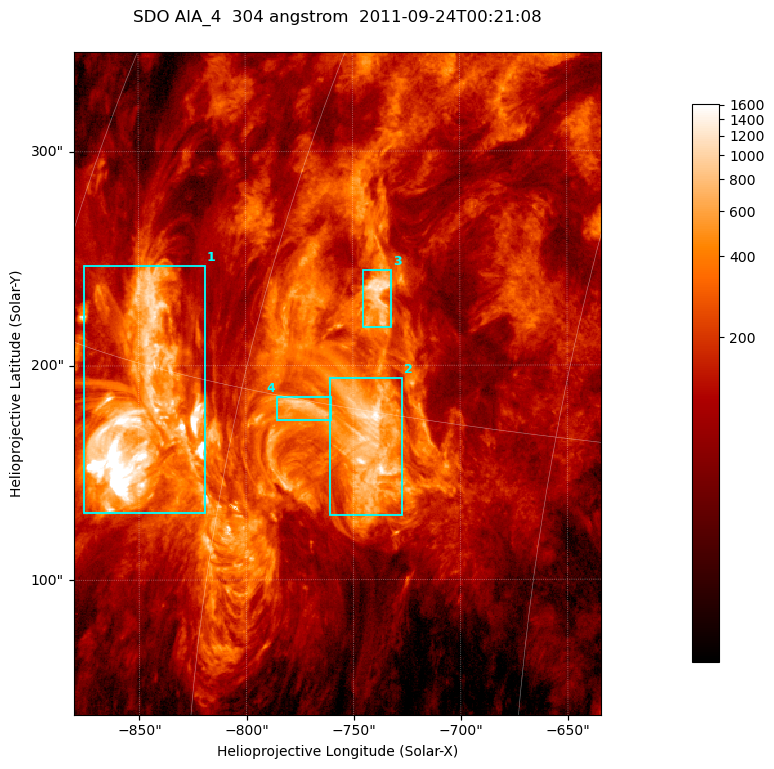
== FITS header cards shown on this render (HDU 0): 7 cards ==
TELESCOP= 'SDO     '           /
INSTRUME= 'AIA_4   '           /
WAVELNTH=                  304 /
WAVEUNIT= 'angstrom'           /
DATE-OBS= '2011-09-24T00:21:08.12' /
CTYPE1  = 'HPLN-TAN'           /
CTYPE2  = 'HPLT-TAN'           /

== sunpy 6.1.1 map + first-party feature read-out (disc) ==
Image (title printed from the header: SDO AIA_4  304 angstrom  2011-09-24T00:21:08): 410 x 515 px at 0.6 arcsec/px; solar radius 956 arcsec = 1594 px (partial field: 2.6% of the solar disc is inside the frame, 100% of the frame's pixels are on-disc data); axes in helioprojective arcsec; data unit not stated in the header (colour bar unlabelled)
Pointing: header CRPIX1/2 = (2058.21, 2041.36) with CRVAL1/2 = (0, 0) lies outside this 410 x 515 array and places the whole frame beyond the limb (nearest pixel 1.41 R_sun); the SolarSoft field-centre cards XCEN/YCEN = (-757.3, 191.6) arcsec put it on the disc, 1309 arcsec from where CRPIX/CRVAL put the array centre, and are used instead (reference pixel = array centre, CRVAL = XCEN/YCEN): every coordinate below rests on XCEN/YCEN
Orientation: roll -0.132 deg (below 1 deg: not rotated)
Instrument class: DISC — disc imager (sunpy class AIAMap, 304 A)
Bright regions (active regions / flare kernels): reference = the on-disc median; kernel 3 px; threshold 5 sigma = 441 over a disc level ~123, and >= 1.15x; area >= 211 px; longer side >= 5 px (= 3 arcsec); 4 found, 4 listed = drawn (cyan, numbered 1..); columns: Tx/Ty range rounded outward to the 2 arcsec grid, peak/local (2 s.f.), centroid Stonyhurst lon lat
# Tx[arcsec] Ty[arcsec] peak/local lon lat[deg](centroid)
1 -876..-818 130..248 30 -66 +14
2 -762..-726 130..196 13 -53 +14
3 -746..-732 216..246 9.8 -54 +18
4 -786..-760 174..186 7.9 -56 +15